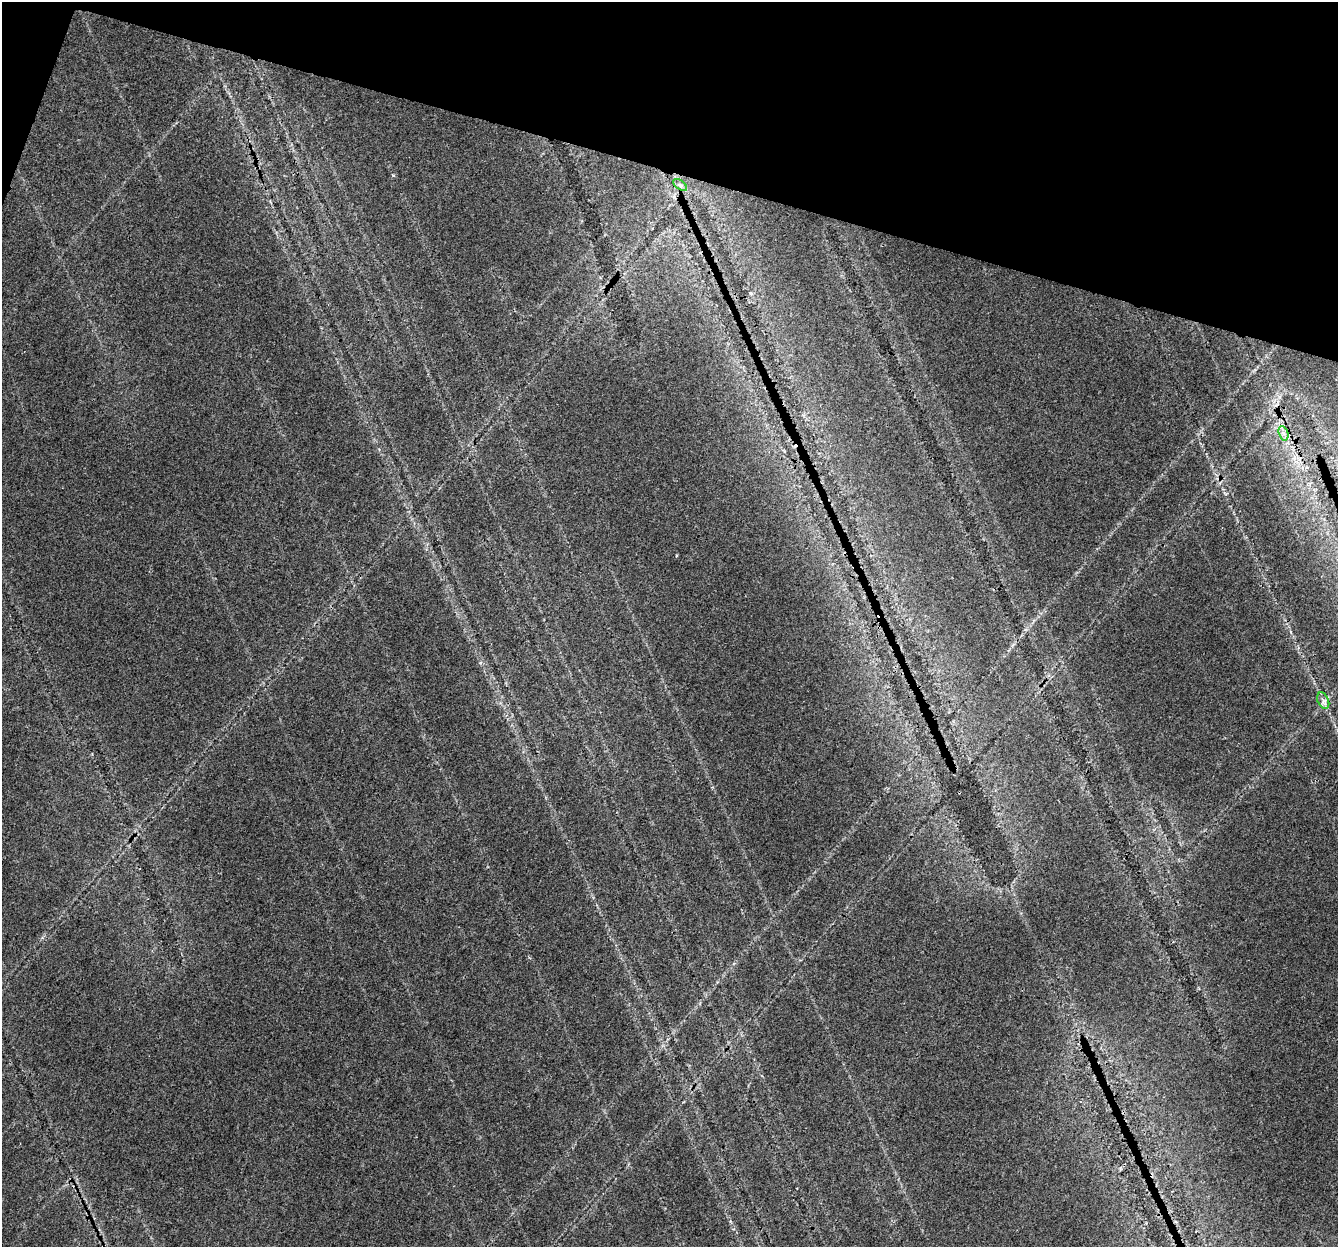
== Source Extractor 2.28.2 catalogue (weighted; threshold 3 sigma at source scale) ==
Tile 2 of 4 x 4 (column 2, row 1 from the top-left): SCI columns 1360-2695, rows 4008-5252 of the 5399 x 5588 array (HDU 1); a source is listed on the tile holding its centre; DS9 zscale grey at full resolution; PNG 1340 x 1249 px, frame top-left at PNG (2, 2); each listed source drawn as its Kron ellipse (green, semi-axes under 4 px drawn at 4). Shown black and unused: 15% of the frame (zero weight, under 3 of 4 exposures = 5% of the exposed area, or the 3 px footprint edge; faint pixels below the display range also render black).
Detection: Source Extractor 2.28.2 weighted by HDU 2 'WHT'; one run over the whole footprint, this tile lists its part. Background 0.0612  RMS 0.0048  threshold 0.0218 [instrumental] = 3 sigma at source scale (4.5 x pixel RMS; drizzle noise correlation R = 1.50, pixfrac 1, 0.0396/0.0396 arcsec/px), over >= 5 px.
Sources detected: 4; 1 cosmic-ray / hot-pixel residue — neither listed nor drawn; the other 3 listed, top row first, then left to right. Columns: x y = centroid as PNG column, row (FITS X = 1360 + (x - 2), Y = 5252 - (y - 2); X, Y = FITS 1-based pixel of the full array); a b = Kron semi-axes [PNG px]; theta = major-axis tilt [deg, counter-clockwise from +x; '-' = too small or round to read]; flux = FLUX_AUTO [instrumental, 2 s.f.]
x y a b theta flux
680 185 8 4 -37 1.2
1283 433 7 4 -71 1.5
1323 701 8 5 -66 1.6